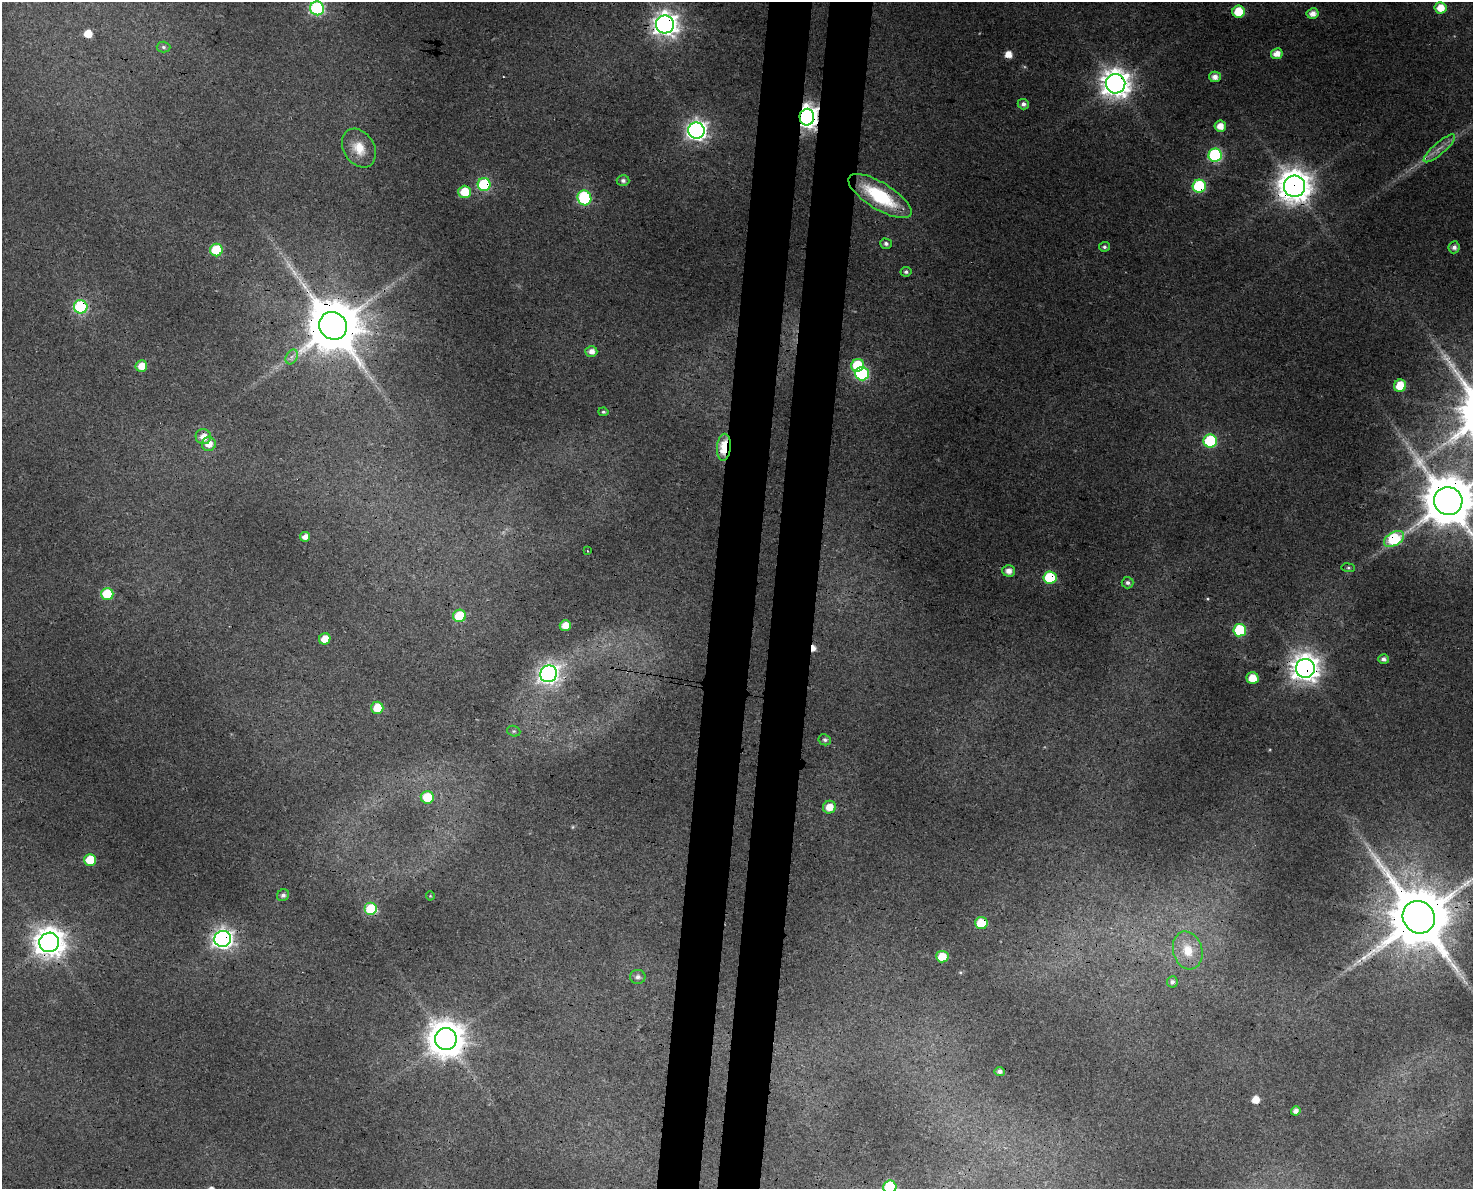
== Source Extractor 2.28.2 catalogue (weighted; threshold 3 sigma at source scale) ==
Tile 5 of 3 x 4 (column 2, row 2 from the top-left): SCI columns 1815-3285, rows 2383-3569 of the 5041 x 4776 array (HDU 1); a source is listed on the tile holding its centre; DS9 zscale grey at full resolution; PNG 1475 x 1191 px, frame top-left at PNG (2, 2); each listed source drawn as its Kron ellipse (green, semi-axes under 4 px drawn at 4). Shown black and unused: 6% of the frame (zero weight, under 3 of 4 exposures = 5% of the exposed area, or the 3 px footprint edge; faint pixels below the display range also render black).
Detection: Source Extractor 2.28.2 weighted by HDU 2 'WHT'; one run over the whole footprint, this tile lists its part. Background 0.0285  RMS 0.0044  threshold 0.0196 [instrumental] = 3 sigma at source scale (4.5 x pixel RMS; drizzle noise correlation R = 1.50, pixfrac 1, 0.0396/0.0396 arcsec/px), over >= 5 px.
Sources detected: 85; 2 too faint to see at this stretch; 4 cosmic-ray / hot-pixel residue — neither listed nor drawn; the other 79 listed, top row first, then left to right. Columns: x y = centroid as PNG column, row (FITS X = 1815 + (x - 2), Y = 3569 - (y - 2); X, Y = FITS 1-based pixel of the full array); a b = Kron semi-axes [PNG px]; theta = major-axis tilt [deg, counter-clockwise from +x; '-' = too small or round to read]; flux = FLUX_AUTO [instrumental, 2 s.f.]
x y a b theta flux
317 8 7 7 - 77
1441 8 6 5 - 7.2
1239 12 6 6 - 15
1313 13 6 5 - 3.7
665 24 9 9 - 440
163 47 7 5 -2 1
1277 54 6 5 - 5
1215 77 6 5 - 3.1
1116 84 10 9 - 660
1023 104 6 5 - 1.8
807 117 8 7 - 460
1220 126 6 5 - 4.8
696 131 8 8 - 270
359 148 21 15 -57 8.7
1439 148 20 6 41 3.9
1215 155 6 6 - 61
623 181 6 5 - 1.5
484 184 6 6 - 46
1199 186 6 6 - 44
1294 186 10 10 - 980
465 192 6 6 - 14
880 196 36 13 -32 34
584 198 7 7 - 48
886 244 6 5 - 1.4
1104 247 5 4 - 0.99
1454 247 6 5 - 2
216 250 6 6 - 24
906 272 5 5 - 1.1
81 307 7 6 - 57
333 326 14 13 - 3400
591 351 6 5 - 3.2
292 357 8 5 60 1.6
858 365 6 6 - 23
141 366 6 6 - 6.9
862 374 7 7 - 57
1400 386 6 6 - 12
603 412 5 4 - 0.79
203 437 8 7 - 4.9
1210 441 6 6 - 45
209 444 7 7 - 5.2
724 447 13 7 86 16
1448 501 14 14 - 3200
305 537 5 5 - 3.3
1394 539 11 6 29 43
587 551 2 2 - 0.38
1348 568 7 3 -7 0.78
1009 571 6 5 - 3.7
1050 578 6 6 - 32
1128 583 6 5 - 1.3
107 594 6 6 - 19
460 616 6 6 - 20
565 626 5 5 - 6.2
1240 630 6 6 - 34
325 639 6 5 - 8.1
1384 659 5 4 - 1.7
1305 668 9 9 - 580
548 674 9 8 - 230
1252 678 6 5 - 9.3
377 708 6 6 - 11
514 731 7 5 -19 0.75
825 740 6 5 - 1.1
427 797 6 6 - 15
829 807 6 6 - 6.4
90 860 6 6 - 17
283 895 6 5 - 1.5
430 896 4 4 - 0.43
371 909 6 6 - 37
1419 917 17 15 -49 4500
981 923 6 6 - 15
223 939 8 8 - 240
49 942 10 10 - 660
1188 950 19 14 -74 10
942 957 6 5 - 9.4
638 977 7 7 - 1.6
1172 982 5 5 - 1.4
446 1039 11 11 - 1100
1000 1071 5 4 - 1.6
1296 1111 4 4 - 2.2
890 1187 6 6 - 42
Overlapping masked pixels (flux is a lower limit): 21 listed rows (the first 20) at x y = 317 8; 665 24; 1116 84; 807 117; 1439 148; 484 184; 1199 186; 1294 186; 880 196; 81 307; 333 326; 724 447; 1448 501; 1394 539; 1050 578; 1305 668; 1419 917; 981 923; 223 939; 49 942
Isophote crosses this tile's border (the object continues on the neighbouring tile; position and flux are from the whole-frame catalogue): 4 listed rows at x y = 317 8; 1448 501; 1419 917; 890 1187